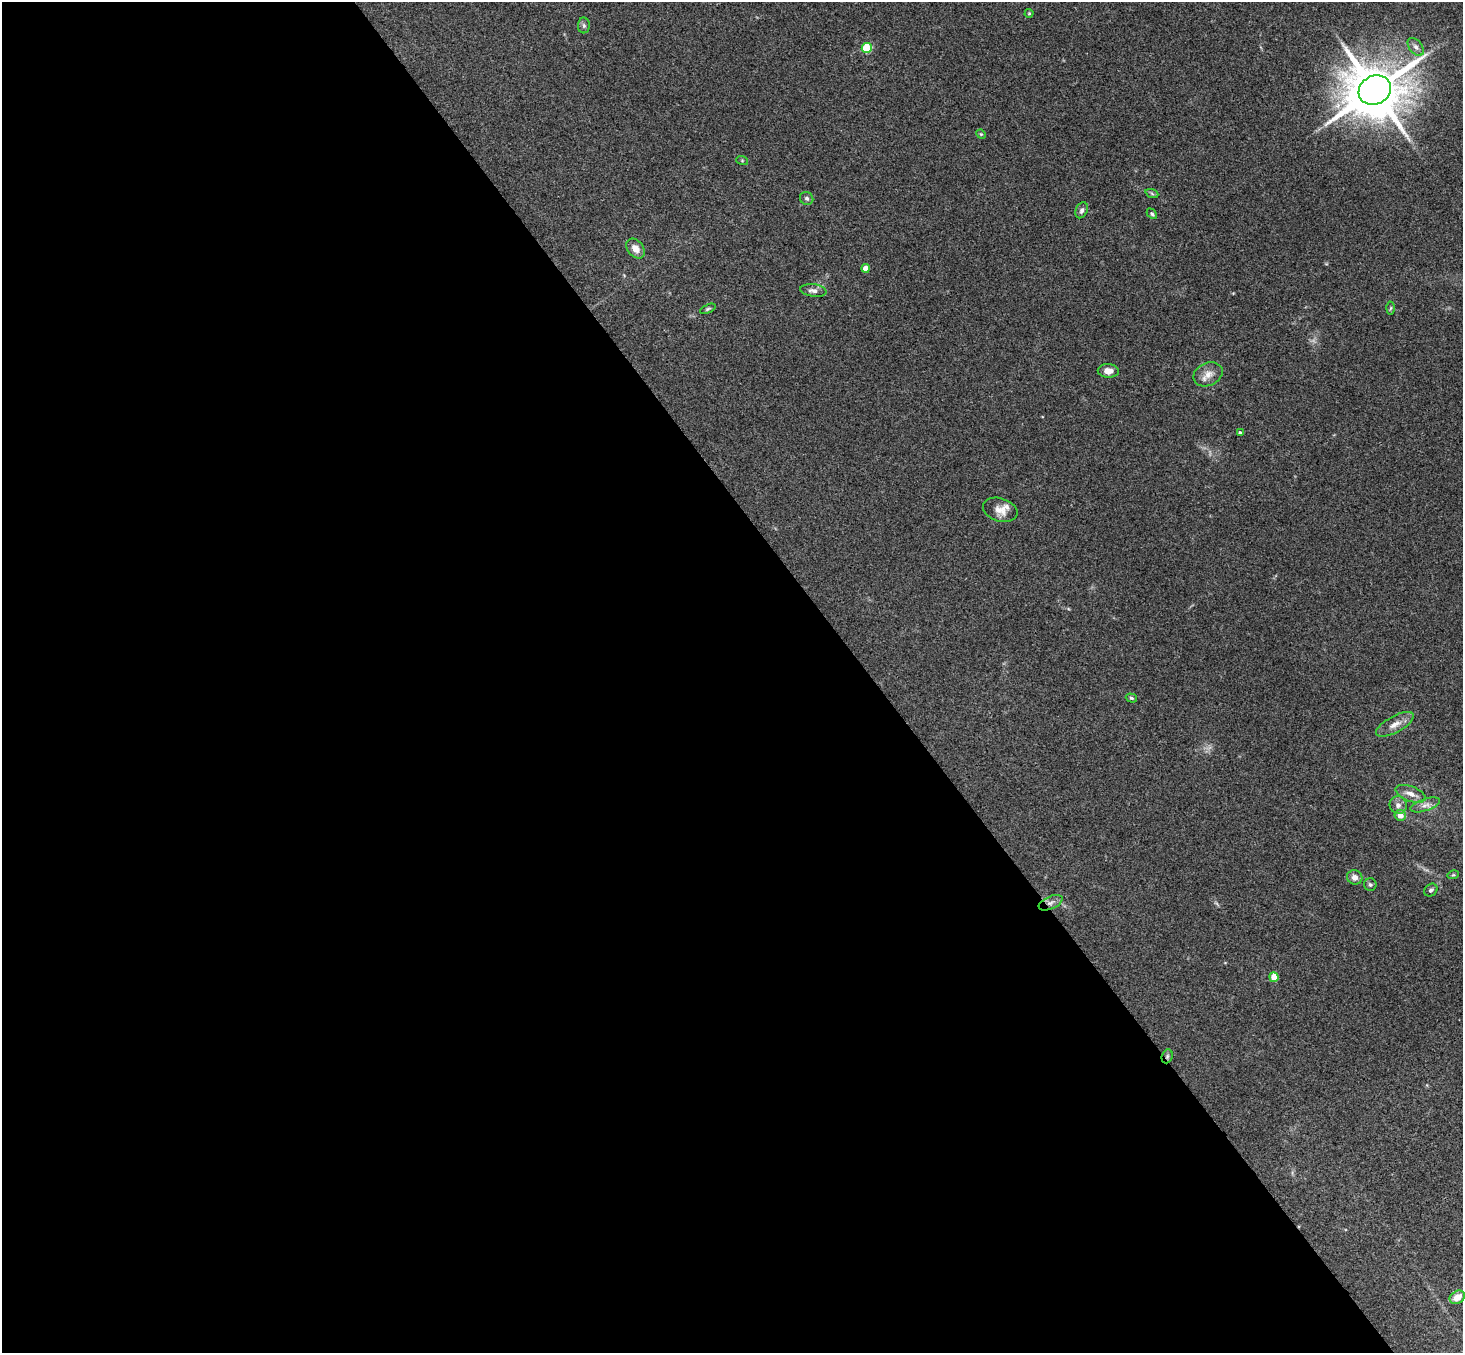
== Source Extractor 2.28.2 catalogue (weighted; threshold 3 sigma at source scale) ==
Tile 9 of 4 x 4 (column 1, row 3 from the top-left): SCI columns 53-1513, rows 1682-3032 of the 5945 x 5927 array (HDU 1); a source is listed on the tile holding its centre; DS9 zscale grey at full resolution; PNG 1465 x 1355 px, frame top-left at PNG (2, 2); each listed source drawn as its Kron ellipse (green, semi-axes under 4 px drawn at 4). Shown black and unused: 60% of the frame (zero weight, under 3 of 4 exposures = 6% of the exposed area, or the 3 px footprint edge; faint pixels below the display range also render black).
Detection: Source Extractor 2.28.2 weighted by HDU 2 'WHT'; one run over the whole footprint, this tile lists its part. Background 0.199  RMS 0.0081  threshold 0.0365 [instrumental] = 3 sigma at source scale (4.5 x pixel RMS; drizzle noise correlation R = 1.50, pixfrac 1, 0.05/0.05 arcsec/px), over >= 5 px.
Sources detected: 35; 1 inside a brighter listed object's ellipse — not listed separately; the other 34 listed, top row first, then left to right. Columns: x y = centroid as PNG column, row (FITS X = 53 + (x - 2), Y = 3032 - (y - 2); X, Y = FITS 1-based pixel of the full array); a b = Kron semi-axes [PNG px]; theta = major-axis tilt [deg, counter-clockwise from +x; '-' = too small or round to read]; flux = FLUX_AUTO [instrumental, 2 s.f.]
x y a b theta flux
1029 13 4 4 - 0.87
584 25 8 6 -88 1.8
1416 47 10 6 -52 3.1
867 48 5 5 - 41
1375 90 17 14 27 5400
981 134 5 4 - 0.87
742 160 6 4 -19 0.99
1152 194 7 4 -20 1.3
807 198 7 6 - 1.9
1082 210 8 6 64 2.5
1152 214 6 4 -46 1.2
635 249 11 8 -51 7.2
865 268 4 4 - 7.2
813 290 13 6 -7 3.4
1391 308 6 4 87 1.3
708 309 8 3 24 1.2
1108 371 10 6 -3 5.5
1208 374 15 11 25 7.4
1240 433 4 4 - 2.1
1000 510 18 11 -17 8
1131 698 6 4 -17 1.2
1395 724 21 8 28 7.6
1410 794 16 7 -21 6.3
1398 805 9 8 - 4
1425 805 15 6 18 4.6
1400 815 6 5 - 7.1
1453 875 6 3 17 0.93
1355 877 8 7 - 4.2
1370 885 6 6 - 1.7
1431 890 7 6 - 2
1051 903 13 6 24 4.1
1274 977 5 4 - 14
1167 1056 7 5 70 1.8
1457 1297 8 6 33 7.9
Overlapping masked pixels (flux is a lower limit): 2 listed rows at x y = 1051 903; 1167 1056